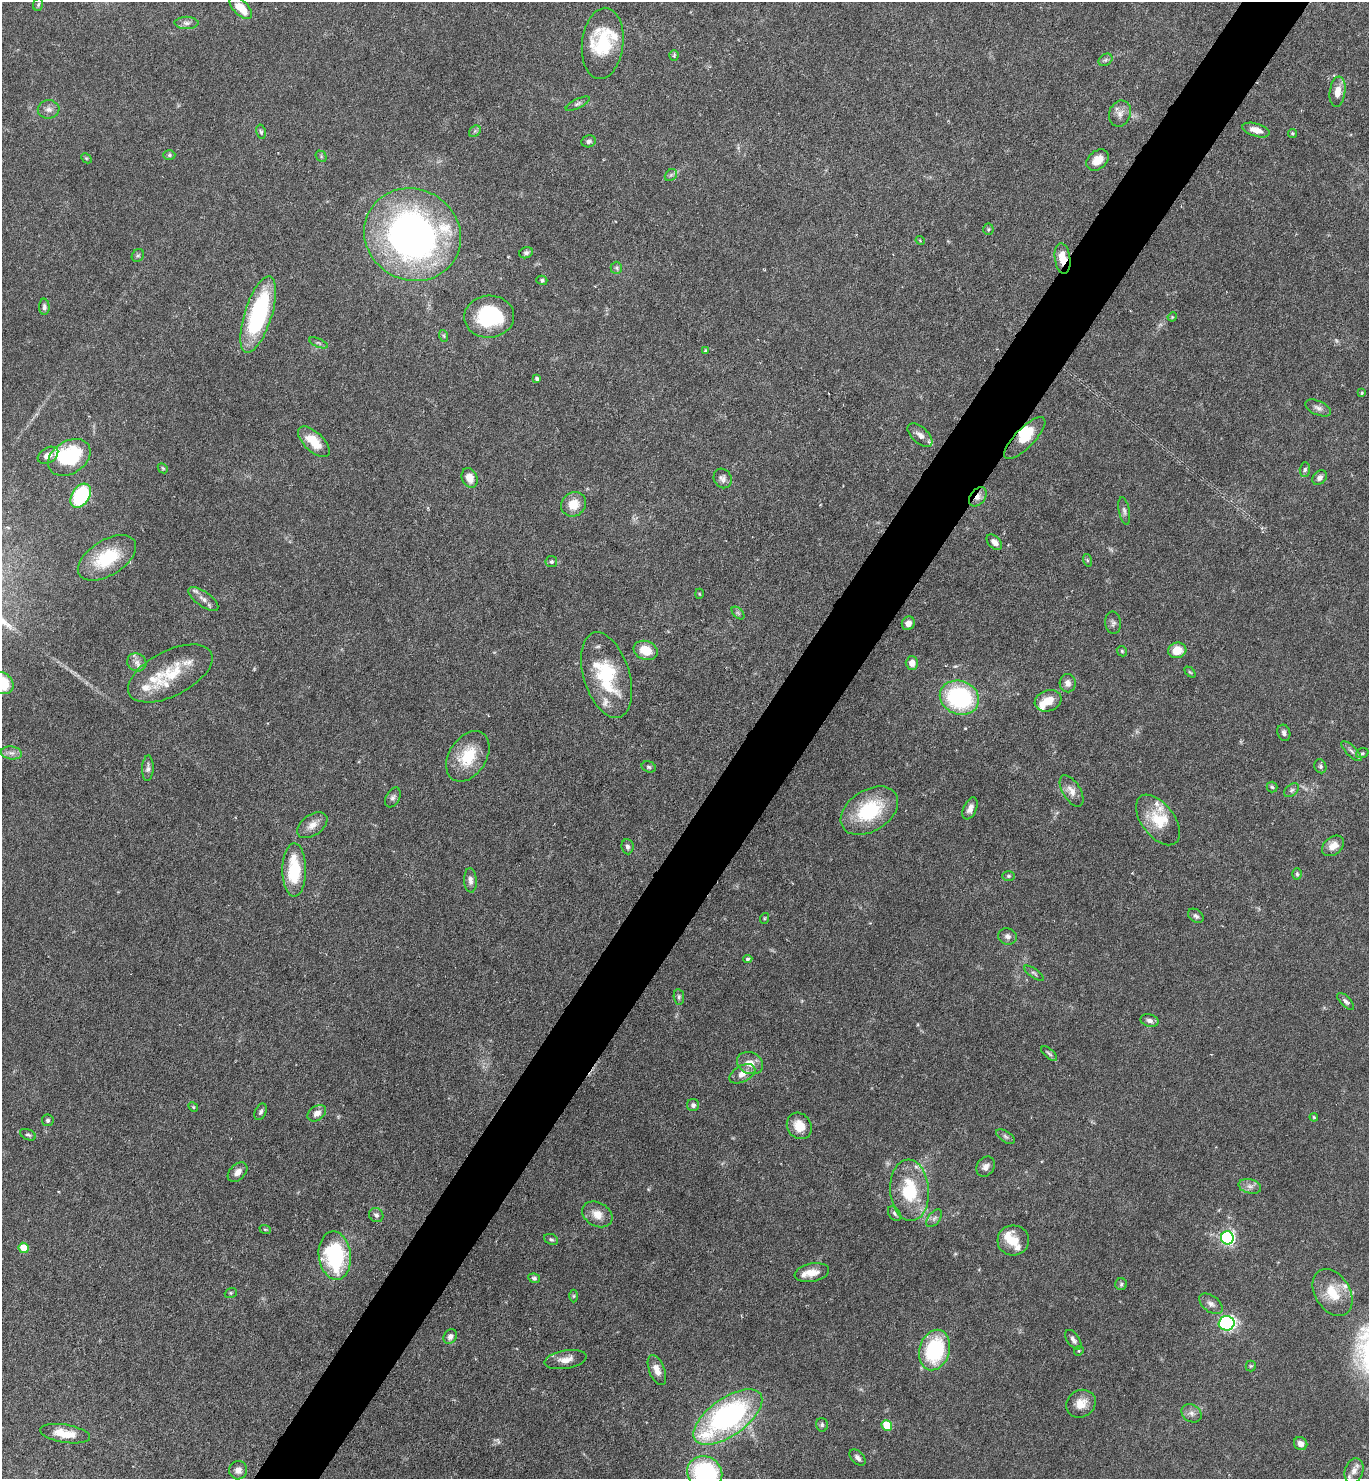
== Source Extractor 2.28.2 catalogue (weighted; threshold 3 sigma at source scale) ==
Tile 10 of 4 x 4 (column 2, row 3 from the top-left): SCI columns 1662-3028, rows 1479-2955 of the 5915 x 5909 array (HDU 1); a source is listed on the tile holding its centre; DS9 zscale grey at full resolution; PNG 1371 x 1481 px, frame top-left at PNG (2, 2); each listed source drawn as its Kron ellipse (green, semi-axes under 4 px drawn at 4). Shown black and unused: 5% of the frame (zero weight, under 4 of 7 exposures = <1% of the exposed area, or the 3 px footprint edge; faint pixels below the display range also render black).
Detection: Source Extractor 2.28.2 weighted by HDU 2 'WHT'; one run over the whole footprint, this tile lists its part. Background 0.0575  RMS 0.0029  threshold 0.0117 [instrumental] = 3 sigma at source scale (4.09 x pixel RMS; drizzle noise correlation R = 1.36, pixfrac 0.8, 0.05/0.05 arcsec/px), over >= 5 px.
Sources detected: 176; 1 too faint to see at this stretch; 2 inside a brighter object's white glare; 1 cosmic-ray / hot-pixel residue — neither listed nor drawn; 17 inside a brighter listed object's ellipse — not listed separately; the other 155 listed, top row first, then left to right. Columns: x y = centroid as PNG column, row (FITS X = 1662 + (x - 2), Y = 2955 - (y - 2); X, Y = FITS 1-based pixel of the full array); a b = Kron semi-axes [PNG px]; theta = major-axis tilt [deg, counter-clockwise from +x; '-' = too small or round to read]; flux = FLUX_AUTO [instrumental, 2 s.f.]
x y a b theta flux
38 4 6 5 - 0.42
241 8 14 7 -45 4.9
187 23 12 6 0 1.1
603 43 36 20 83 14
674 56 5 4 - 0.38
1105 60 7 5 35 0.62
1338 92 15 8 82 3.1
578 104 13 4 27 0.73
49 109 11 9 -1 1.4
1120 113 13 10 70 2
1256 130 14 6 -17 2.3
475 131 6 5 - 0.51
261 132 7 4 -79 0.42
1292 133 4 4 - 0.41
589 141 7 6 - 0.78
169 155 6 5 - 0.44
321 156 6 5 - 0.43
86 158 6 4 -43 0.33
1098 160 12 9 39 3.1
671 175 7 5 44 0.57
988 229 5 5 - 0.38
412 235 49 45 -29 120
920 240 4 3 - 0.27
526 253 7 5 22 0.63
138 255 7 5 55 0.51
1063 258 15 7 -82 4.7
616 268 6 5 - 0.59
542 280 5 4 - 0.52
44 307 8 5 -88 0.74
258 314 40 13 72 32
489 317 25 21 4 21
1172 317 5 4 - 0.26
444 336 6 4 -71 0.37
318 343 10 4 -23 0.52
705 350 4 3 - 0.27
537 379 4 3 - 0.62
1362 393 3 3 - 0.3
1318 408 14 7 -24 1.2
920 435 15 8 -42 1.8
1025 438 28 9 46 5.9
314 442 20 9 -43 6
48 455 11 7 32 2
69 457 23 16 33 20
163 468 5 4 - 0.33
1305 470 7 5 88 0.63
470 478 10 7 -67 2.7
723 478 10 8 -61 1.1
1320 478 8 6 46 1.1
81 496 13 8 58 21
978 497 11 7 51 1.8
574 504 13 11 41 4.5
1124 511 14 5 -80 0.84
994 542 9 6 -44 1.5
107 558 32 17 32 13
1087 560 6 4 -71 0.37
551 562 6 5 - 0.49
699 594 5 3 - 0.23
203 599 17 7 -36 1.8
738 613 7 4 -45 0.54
908 623 7 6 - 1.7
1113 623 11 7 -84 0.85
646 650 12 9 -19 5.2
1177 650 9 7 15 4.1
1122 651 6 4 -48 0.37
137 662 10 9 - 1.5
912 663 6 6 - 2.3
1190 672 6 4 -44 0.32
170 673 46 22 27 12
606 675 44 23 -73 18
2 683 13 10 -35 10
1068 683 9 8 - 1.5
959 698 20 16 -21 32
1048 701 13 10 20 3.7
1284 733 8 6 -72 0.83
1351 751 13 5 -45 1
11 753 10 6 -7 1.3
1362 753 6 4 21 0.45
468 756 27 18 57 9.5
1320 766 7 6 - 0.56
649 767 7 5 -17 0.56
148 768 13 5 88 0.92
1272 787 5 5 - 0.43
1291 790 8 5 40 0.68
1071 791 17 9 -59 2.3
393 797 11 6 60 0.9
970 808 11 6 67 1.6
869 811 31 20 32 18
1158 820 29 16 -52 8.4
312 825 17 10 36 2.3
1333 846 12 8 39 2.5
627 847 7 6 - 0.79
294 870 26 12 90 13
1297 874 5 4 - 0.38
1009 876 6 5 - 0.42
470 880 12 6 -86 1.2
1196 916 9 6 -39 0.75
765 918 5 3 - 0.27
1008 936 9 8 - 1.2
748 959 4 4 - 0.54
1034 973 11 4 -35 0.6
679 997 8 5 -82 0.6
1346 1001 11 5 -45 0.83
1149 1021 9 6 -14 1.1
1049 1054 9 4 -41 0.62
750 1063 13 10 -24 2.8
742 1074 14 8 28 2.4
693 1105 6 6 - 0.76
193 1107 5 4 - 0.3
261 1112 9 5 64 0.67
317 1113 10 7 34 1.9
1314 1117 4 3 - 0.28
48 1120 6 5 - 0.49
799 1126 14 12 -56 4.1
28 1135 8 5 -25 0.56
1006 1137 10 5 -33 0.67
986 1167 11 8 54 1.4
237 1172 11 7 45 1.8
1250 1186 11 7 -14 1.4
910 1190 31 19 -86 14
894 1213 8 5 -53 0.66
597 1214 16 12 -29 3.2
376 1215 7 6 - 0.9
934 1218 10 6 52 0.83
265 1229 6 3 -19 0.31
1227 1238 6 6 - 62
551 1239 7 5 -25 0.51
1013 1240 16 15 - 4.5
24 1248 5 5 - 6.2
335 1256 24 16 -83 26
812 1273 17 9 10 2.9
534 1278 6 4 -10 0.57
1121 1284 6 6 - 0.51
231 1293 6 4 21 0.37
1333 1293 25 17 -59 7.2
573 1296 6 4 89 0.37
1211 1304 13 8 -37 1.4
1226 1323 8 7 - 49
450 1337 8 6 58 1.2
1073 1340 11 6 -54 1.1
935 1350 20 15 74 22
1079 1351 5 4 - 0.33
566 1360 21 9 10 2.5
1251 1366 5 5 - 0.36
657 1370 16 7 -69 2.4
1081 1404 15 13 34 3.6
1192 1413 11 8 -31 1.4
728 1417 40 19 35 61
822 1425 7 6 - 0.59
887 1425 5 5 - 8.4
65 1434 25 9 -9 5.3
1301 1444 7 6 - 1.4
857 1457 10 6 -45 1
238 1470 9 9 - 1.6
1354 1471 13 9 72 2
705 1473 18 16 -27 28
Overlapping masked pixels (flux is a lower limit): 3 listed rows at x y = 1063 258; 1025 438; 978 497
Isophote crosses this tile's border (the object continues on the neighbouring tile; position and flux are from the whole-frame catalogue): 2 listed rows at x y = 2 683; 705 1473